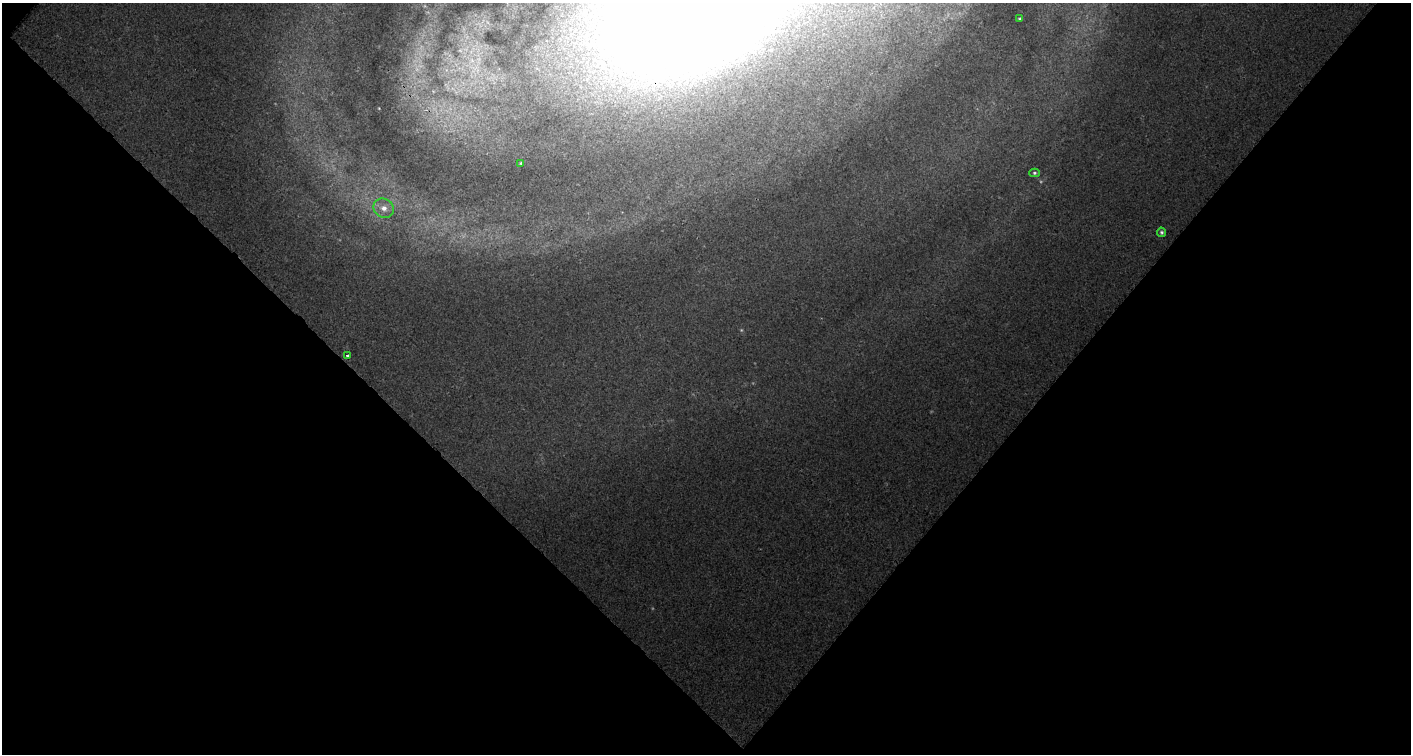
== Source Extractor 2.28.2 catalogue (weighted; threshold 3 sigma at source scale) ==
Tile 2 of 1 x 2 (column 1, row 2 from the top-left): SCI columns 51-1459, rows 1-752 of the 1505 x 1503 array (HDU 1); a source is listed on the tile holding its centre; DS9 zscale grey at full resolution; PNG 1413 x 756 px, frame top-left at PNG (2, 3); each listed source drawn as its Kron ellipse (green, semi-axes under 4 px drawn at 4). Shown black and unused: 51% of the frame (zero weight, under 2 of 3 exposures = <1% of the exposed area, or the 3 px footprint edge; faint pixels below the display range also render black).
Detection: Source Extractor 2.28.2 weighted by HDU 2 'WHT'; one run over the whole footprint, this tile lists its part. Background 0.0129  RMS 0.0052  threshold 0.0236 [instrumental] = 3 sigma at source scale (4.5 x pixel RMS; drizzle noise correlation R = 1.50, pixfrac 1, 0.0396/0.0396 arcsec/px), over >= 5 px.
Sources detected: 8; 2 too faint to see at this stretch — neither listed nor drawn; the other 6 listed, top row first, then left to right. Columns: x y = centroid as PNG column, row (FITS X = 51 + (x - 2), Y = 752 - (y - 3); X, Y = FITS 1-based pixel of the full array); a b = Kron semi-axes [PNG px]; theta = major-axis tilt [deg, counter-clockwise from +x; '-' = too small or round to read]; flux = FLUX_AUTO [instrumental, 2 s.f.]
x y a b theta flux
1020 19 4 3 - 0.65
521 163 3 3 - 0.55
1034 173 5 4 - 0.87
384 208 10 9 - 4.5
1161 232 4 4 - 1
348 356 3 3 - 3.1